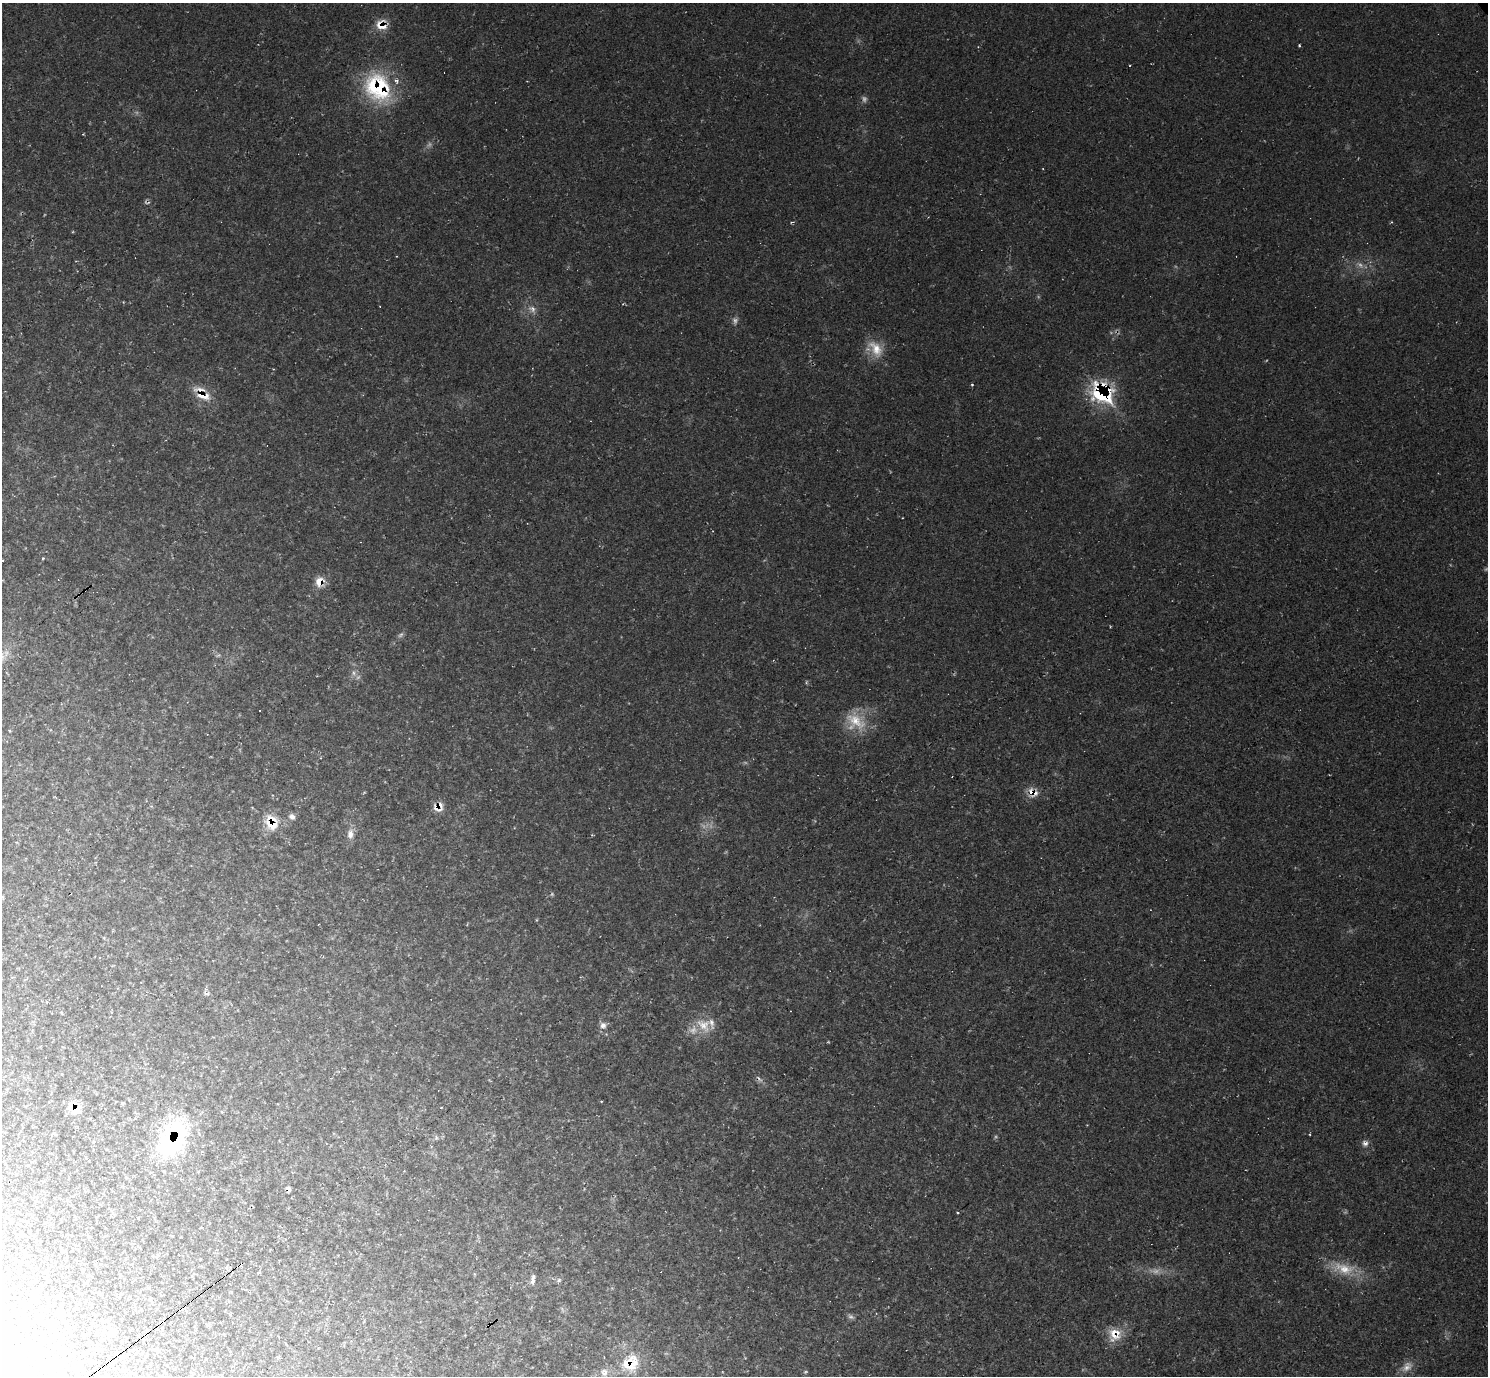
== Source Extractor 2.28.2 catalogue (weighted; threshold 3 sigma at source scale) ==
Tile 7 of 4 x 4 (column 3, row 2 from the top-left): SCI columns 2983-4468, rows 3050-4423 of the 5955 x 5951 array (HDU 1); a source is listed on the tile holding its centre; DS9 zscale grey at full resolution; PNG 1490 x 1378 px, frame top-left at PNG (2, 3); no overlay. Shown black and unused: <1% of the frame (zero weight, under 2 of 3 exposures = <1% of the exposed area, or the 3 px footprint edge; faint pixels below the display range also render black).
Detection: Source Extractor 2.28.2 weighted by HDU 2 'WHT'; one run over the whole footprint, this tile lists its part. Background 0.0347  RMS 0.0065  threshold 0.0292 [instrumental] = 3 sigma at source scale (4.5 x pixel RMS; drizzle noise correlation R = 1.50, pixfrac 1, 0.05/0.05 arcsec/px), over >= 5 px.
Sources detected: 59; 11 too faint to see at this stretch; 5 cosmic-ray / hot-pixel residue — not listed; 4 inside a brighter listed object's ellipse — not listed separately; the other 39 listed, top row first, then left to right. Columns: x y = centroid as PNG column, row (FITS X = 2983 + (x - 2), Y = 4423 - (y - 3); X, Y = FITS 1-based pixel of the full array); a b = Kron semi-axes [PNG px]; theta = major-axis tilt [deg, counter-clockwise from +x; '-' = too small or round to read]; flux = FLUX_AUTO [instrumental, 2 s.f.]
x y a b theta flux
381 25 16 13 -40 9.8
1299 45 3 2 - 0.77
1130 65 2 2 - 0.8
376 87 38 32 64 57
533 309 11 6 -85 2.9
876 349 27 15 -57 14
972 385 4 3 - 0.64
202 394 25 13 -42 13
1101 394 36 23 -33 47
3 560 3 2 - 0.99
319 582 11 8 -84 8.7
354 673 7 4 -89 1.7
856 721 33 16 -34 19
1031 791 11 7 -86 4.7
438 807 14 10 35 6.5
292 817 9 7 -43 2.7
272 822 20 16 -72 15
350 834 13 9 -87 5
603 1025 9 9 - 3.4
703 1025 23 16 -39 12
122 1103 6 3 -17 0.74
74 1107 17 13 -47 11
1310 1134 3 2 - 0.52
172 1138 46 29 64 92
436 1138 7 5 80 1.1
1365 1143 9 8 - 2.7
89 1160 3 3 - 0.39
288 1189 8 5 -71 2.2
958 1212 3 3 - 1.7
1344 1269 35 16 -12 19
533 1280 11 5 80 3.4
559 1280 6 5 - 1.3
77 1305 6 3 54 0.8
59 1313 10 6 -60 2
1115 1334 20 18 84 12
44 1337 7 5 38 1.3
631 1364 28 17 70 18
1407 1367 19 11 47 6.5
604 1372 12 10 -82 4.6
Overlapping masked pixels (flux is a lower limit): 13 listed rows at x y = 381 25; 376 87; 202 394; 1101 394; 319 582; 1031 791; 438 807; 272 822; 74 1107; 172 1138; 288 1189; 1115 1334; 631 1364